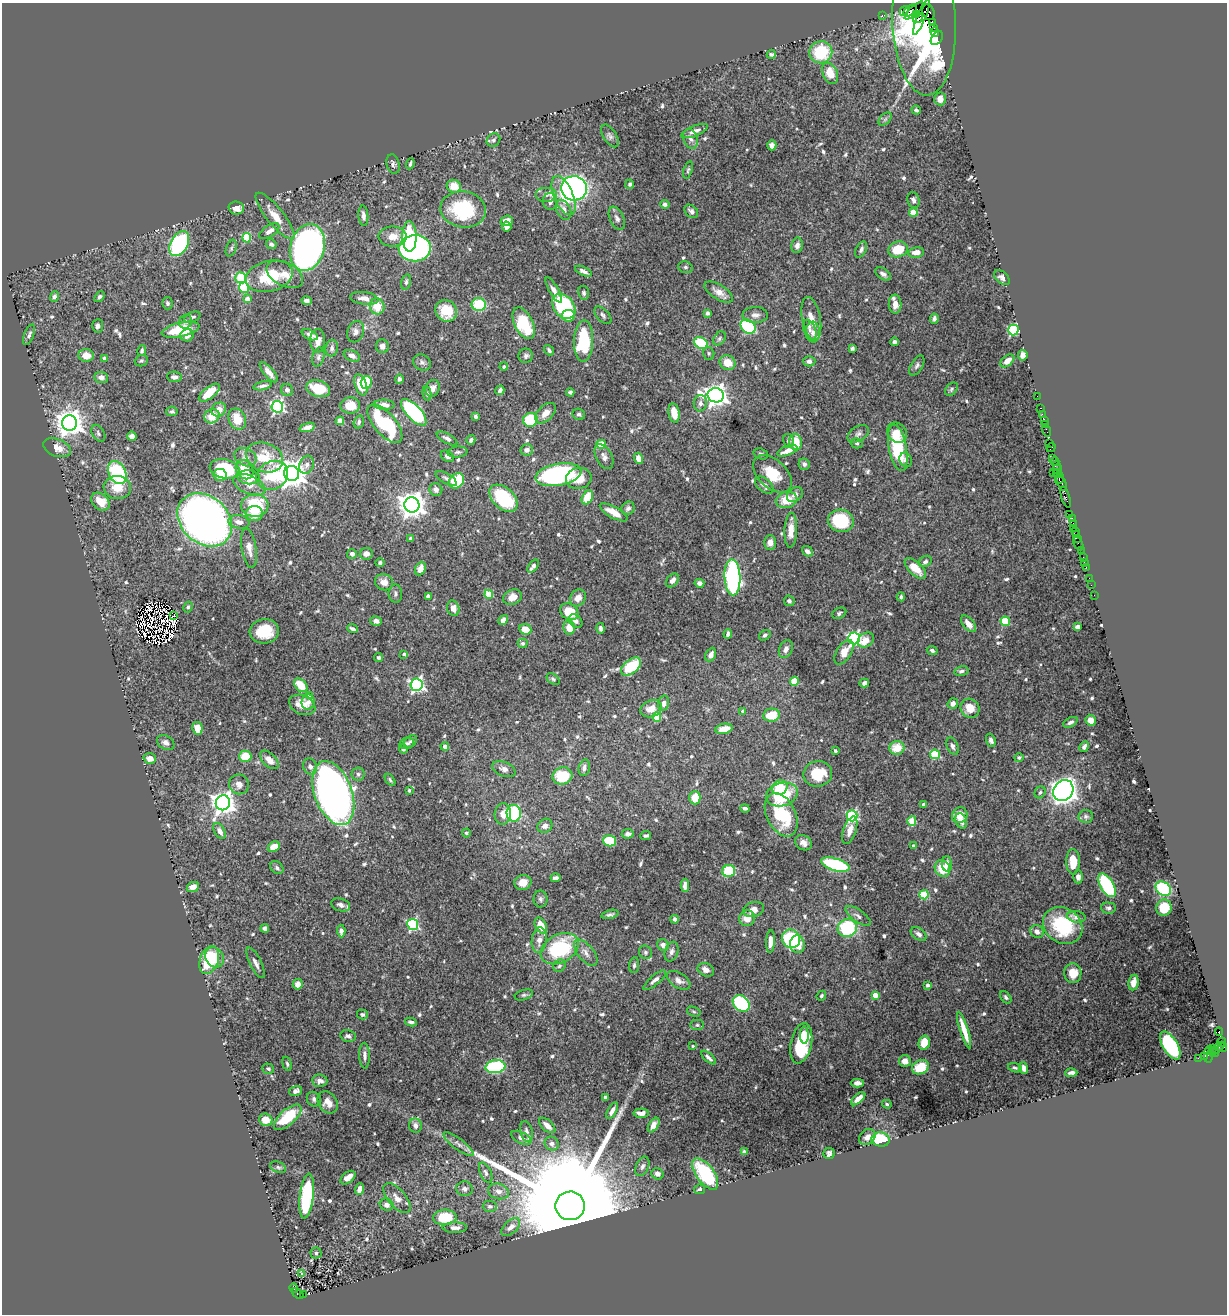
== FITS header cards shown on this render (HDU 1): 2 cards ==
NAXIS1  =                 1225
NAXIS2  =                 1312

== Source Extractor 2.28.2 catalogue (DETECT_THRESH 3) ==
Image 1225 x 1312 px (HDU 1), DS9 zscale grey, 1 PNG px = 1 image px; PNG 1229 x 1316 px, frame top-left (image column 1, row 1312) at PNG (2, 3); each listed source drawn as its Kron ellipse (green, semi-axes under 4 px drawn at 4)
Background 1.97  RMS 0.023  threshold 0.0691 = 3 sigma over >= 5 px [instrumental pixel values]
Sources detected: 732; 5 with non-positive FLUX_AUTO (blend fragments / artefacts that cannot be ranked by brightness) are neither listed nor drawn; of the other 727, the 500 brightest by FLUX_AUTO listed and drawn (227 fainter detections omitted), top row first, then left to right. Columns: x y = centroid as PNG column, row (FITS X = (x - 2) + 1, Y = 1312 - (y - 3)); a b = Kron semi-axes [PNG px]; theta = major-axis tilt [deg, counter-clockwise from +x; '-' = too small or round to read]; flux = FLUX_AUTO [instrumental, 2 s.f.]
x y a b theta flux
910 10 7 5 40 310
914 10 12 3 43 160
904 11 5 4 - 390
929 12 8 6 -74 260
916 15 4 3 - 150
882 16 3 2 - 92
921 17 19 2 68 78
918 18 5 3 - 290
924 22 73 32 -88 330
932 22 3 3 - 3.6
933 28 3 3 - 250
935 32 4 4 - 530
937 38 7 5 54 110
821 52 11 11 - 74
771 54 4 4 - 3
830 73 11 7 -66 31
940 99 6 5 - 9.4
916 110 4 3 - 3
885 119 8 5 45 3.8
694 131 14 5 21 9
610 136 13 6 -58 5
691 139 10 7 -70 7.9
493 140 7 6 - 4.8
772 145 5 4 - 9.1
393 164 10 6 -74 4.4
410 164 6 3 70 2.9
688 170 9 4 72 3
630 184 5 4 - 3.7
454 186 7 6 - 26
574 188 13 12 - 530
546 195 11 7 0 8.3
564 196 21 9 -67 39
914 200 8 6 -70 5.4
550 201 8 7 - 9.2
665 204 5 4 - 4.1
236 208 8 6 -4 13
463 209 23 18 -8 120
564 210 10 7 -64 13
691 211 8 5 -41 5.7
913 212 4 4 - 35
275 216 29 8 -51 26
363 216 10 5 -86 8.6
617 218 12 7 -65 6.7
507 221 6 5 - 18
507 227 5 4 - 6.9
269 231 11 5 34 9.9
393 237 14 10 -1 18
409 237 15 7 -89 100
247 238 5 4 - 76
179 244 13 8 60 220
271 244 5 5 - 5.5
797 245 7 5 78 6.8
307 247 24 17 75 940
231 248 9 5 70 3.6
415 248 16 13 3 570
898 249 10 8 19 44
861 250 8 5 65 4.9
916 252 8 5 11 15
685 267 7 5 -15 2.9
583 271 9 4 -25 5.9
285 274 20 11 -27 21
883 274 9 5 -33 6.1
269 276 24 15 14 65
241 278 5 5 - 67
1002 278 9 5 -43 5.8
406 282 7 5 73 3.6
244 288 5 5 - 97
554 290 14 4 -60 8.6
719 292 16 7 -32 14
584 293 7 5 -79 3.8
54 297 6 4 68 4.6
100 297 6 4 48 3.4
364 298 14 6 -7 11
247 299 4 4 - 14
307 301 5 4 - 3.9
167 303 6 5 - 3.3
895 304 9 6 -88 13
479 305 7 6 - 60
377 306 8 7 - 27
564 306 14 10 -52 150
446 311 11 10 - 33
707 313 4 3 - 5
603 315 11 6 -47 4.8
755 315 13 8 1 8.2
568 316 6 6 - 27
192 317 8 5 21 4.3
811 319 22 9 -79 23
934 319 5 3 - 3.7
185 322 7 6 - 4.6
524 323 17 9 -64 83
98 326 7 5 85 4.2
748 327 8 6 -39 140
180 330 19 7 13 63
810 330 10 6 -68 5.7
1013 330 5 5 - 160
356 332 11 8 71 7.6
813 332 10 7 -87 8.1
29 335 11 5 68 4.7
187 335 7 6 - 11
310 335 8 4 -25 6.7
719 338 8 5 52 3.3
318 341 12 7 88 13
584 341 20 9 88 120
894 342 4 4 - 4.3
701 343 7 5 -31 74
382 346 7 6 - 6.2
332 348 8 6 81 5.5
852 348 4 3 - 3
549 350 5 4 - 3.7
142 351 5 4 - 3.5
709 353 6 5 - 3.1
86 355 7 6 - 18
1023 355 5 4 - 11
352 356 8 5 -22 7.3
526 356 7 7 - 4.6
318 357 10 6 75 4.3
104 358 4 3 - 3.2
141 361 7 5 22 3
809 361 6 5 - 6.1
1007 361 8 5 39 11
422 362 9 7 -34 5.4
727 363 8 7 - 24
917 366 11 6 59 4.4
504 367 4 4 - 2.9
269 372 12 5 -51 9.4
101 377 7 5 -6 8.3
174 377 7 5 -6 5.8
399 379 5 4 - 3.8
366 382 6 5 - 86
361 385 11 5 -70 33
263 386 9 4 13 5
433 388 9 6 67 7.5
318 389 12 8 -16 44
951 389 7 5 45 3.2
287 390 6 6 - 5.4
500 390 5 3 - 4.8
570 392 4 3 - 2.9
209 393 12 5 37 38
427 393 7 4 -83 3
716 395 8 7 - 1200
1037 396 2 2 - 56
700 403 8 6 80 6.7
350 405 10 8 2 28
384 405 10 5 -2 11
277 407 6 5 - 310
1041 408 3 2 - 180
219 410 7 6 - 14
172 411 6 5 - 2.9
414 412 17 7 -47 280
545 413 12 7 45 14
674 413 10 5 -79 18
579 414 6 5 - 4
1042 414 2 2 - 68
212 416 8 7 - 26
475 416 4 3 - 4.1
237 419 11 8 -67 29
530 420 7 6 - 86
1044 420 2 2 - 130
340 421 4 4 - 30
359 422 7 5 73 3.3
70 423 7 7 - 2000
385 424 23 11 -49 140
1045 424 2 2 - 69
307 427 8 4 18 11
1046 430 6 2 -72 140
98 433 9 6 -60 4.3
897 433 11 9 -48 12
858 434 12 7 30 6.3
132 436 5 4 - 6.2
447 438 11 5 -29 5.2
471 440 5 3 - 4.5
788 441 7 5 -79 4.4
796 442 8 6 -79 30
857 443 6 5 - 3.2
1049 443 2 2 - 53
601 444 5 4 - 45
57 448 14 8 -21 15
898 448 23 9 -79 89
1051 448 5 3 - 190
527 450 6 5 - 7.1
787 451 10 4 22 15
457 452 10 5 5 4.1
761 454 7 5 -19 3.3
447 456 7 5 -31 5.1
245 457 11 8 -23 9.4
265 457 19 14 -21 46
604 457 13 8 -62 8.6
638 458 6 4 -72 11
1053 458 2 2 - 40
906 460 7 6 - 5.8
1055 461 4 3 - 180
804 464 6 5 - 4.2
307 465 9 7 69 6.1
1056 465 4 3 - 200
225 469 15 9 -12 110
1057 469 5 3 - 130
245 470 10 8 -55 29
117 472 12 8 -64 120
1053 473 3 2 - 63
1058 473 4 2 - 200
292 474 7 7 - 2400
772 474 23 14 -43 43
220 475 7 6 - 16
272 475 16 14 32 67
558 475 23 11 10 290
249 477 11 7 -6 35
579 478 13 10 11 26
446 479 12 5 -31 5.3
1059 479 6 2 72 510
456 481 8 7 - 54
1062 483 8 3 -68 880
249 485 17 9 -24 14
764 485 10 6 -41 7.5
117 487 14 11 -9 29
436 489 6 6 - 6.2
795 495 9 6 38 8
587 497 7 5 63 34
1066 497 11 3 -74 560
503 498 16 10 -44 100
787 500 11 8 11 30
100 502 10 7 -43 27
255 505 13 11 -2 75
412 505 7 7 - 1800
628 508 7 6 - 5.5
614 512 15 5 -29 20
254 514 8 7 - 22
1069 515 4 3 - 250
1072 518 3 2 - 170
205 520 30 23 -42 1100
841 521 13 11 -14 92
239 522 10 7 -10 10
1073 523 2 2 - 88
1073 528 2 2 - 190
791 530 17 6 87 18
1075 531 3 2 - 210
1076 534 3 3 - 140
1077 538 2 2 - 160
411 539 4 3 - 4.7
770 542 7 6 - 10
1078 543 7 3 -64 410
249 548 20 7 -80 12
1081 550 2 2 - 34
807 551 6 4 -40 6.3
352 554 5 5 - 6.3
366 554 6 5 - 8.9
1083 557 3 2 - 170
925 561 7 5 34 4
1084 562 2 2 - 33
380 563 4 4 - 4
533 566 7 4 51 8.2
1086 567 2 2 - 90
915 568 13 6 -43 24
420 569 7 5 65 13
732 577 18 8 -88 340
1089 578 2 2 - 36
672 580 8 5 50 8
384 582 9 8 - 13
699 583 5 4 - 7
1091 585 2 2 - 17
395 594 9 7 -82 4.5
489 594 4 4 - 48
1094 595 2 2 - 41
428 596 4 4 - 5.3
512 597 9 7 24 15
901 597 4 3 - 3.2
578 598 9 7 54 10
789 601 5 5 - 3.6
188 607 5 4 - 3.4
453 608 8 6 -72 9.9
569 612 10 7 -32 35
839 613 7 5 28 3.4
173 616 4 2 - 3
503 620 5 4 - 11
376 621 6 5 - 6.8
576 621 7 5 -44 6.4
1005 621 4 4 - 78
968 624 10 5 -50 13
1077 627 4 4 - 12
569 628 7 6 - 22
600 628 5 3 - 4.8
352 629 5 3 - 4.5
525 629 6 5 - 22
264 631 14 12 4 42
728 634 5 3 - 4.8
765 635 6 5 - 3.8
854 638 6 6 - 310
866 640 9 6 37 18
523 643 5 5 - 2.9
786 649 9 6 64 8.6
932 650 5 4 - 3.6
844 652 13 7 58 17
404 654 4 3 - 3
711 655 7 5 64 7.1
379 658 4 4 - 3.3
631 666 11 7 39 68
961 671 7 5 14 4.8
553 679 7 5 -38 2.9
794 681 4 4 - 50
864 683 5 4 - 6.3
301 685 8 5 -47 32
416 685 6 6 - 380
310 696 4 4 - 10
308 702 7 6 - 6.5
664 703 8 5 76 6
953 703 6 5 - 6.9
302 705 14 9 -25 23
970 708 10 9 - 25
651 709 11 8 22 16
743 711 4 4 - 7.6
771 715 8 6 8 44
657 717 4 4 - 56
1091 720 6 5 - 12
1070 722 7 4 27 4.5
197 728 6 5 - 25
724 729 9 5 11 19
991 740 7 4 -69 5.4
410 741 7 5 40 3.4
166 743 9 6 -33 7.1
407 743 7 5 11 3.7
445 746 4 4 - 9.3
952 746 9 5 -64 5.3
1084 747 6 4 62 5.1
897 748 7 7 - 28
403 749 4 4 - 3.8
835 751 3 3 - 3.8
935 754 5 5 - 82
245 756 6 5 - 43
1019 757 5 4 - 3.1
150 759 6 5 - 11
269 760 11 6 -45 13
310 767 8 6 -64 5.2
584 768 8 5 78 7.5
504 769 12 7 -22 8.2
358 774 6 6 - 4
818 774 14 12 9 59
562 776 10 8 15 48
390 780 7 4 -54 3
239 784 10 9 - 9.8
780 787 8 7 - 50
409 790 3 3 - 2.9
1063 791 11 9 51 1500
1040 792 6 5 - 3.2
333 793 33 19 -70 1400
782 794 16 11 16 94
695 798 6 5 - 31
223 803 7 7 - 1400
923 804 3 3 - 4
745 808 5 3 - 4
514 813 8 7 - 160
503 814 10 8 85 14
781 815 23 14 -63 110
960 815 8 7 - 25
852 816 5 5 - 180
1086 816 7 6 - 4.1
912 821 5 4 - 51
961 821 8 5 -67 7.5
545 826 8 6 37 6.5
850 830 14 6 71 14
220 831 9 5 -61 9.2
466 833 4 4 - 3.1
628 834 6 5 - 7.1
646 835 5 3 - 3.2
610 841 6 5 - 59
803 843 9 7 -34 8.8
913 846 4 3 - 3.9
274 847 6 5 - 19
1073 862 13 7 -89 30
947 864 8 5 -89 7.7
835 865 15 6 -17 160
277 868 7 5 -40 3.6
942 869 8 7 - 33
729 871 6 6 - 70
1078 877 6 5 - 7.4
555 878 5 3 - 5.3
523 882 8 7 - 15
685 885 6 4 88 12
1107 885 13 6 -60 180
193 887 6 4 24 11
1163 889 8 6 -38 130
924 895 4 4 - 69
540 899 8 7 - 4.4
341 905 10 6 -17 6.9
1108 908 7 5 -5 4.3
1164 908 8 7 - 32
754 909 10 7 17 12
610 914 8 3 15 3.8
858 916 14 6 -35 6.6
1076 917 9 5 -8 11
747 918 8 7 - 18
675 919 4 4 - 5.1
413 924 5 5 - 190
541 926 8 5 -62 23
1063 926 21 17 -34 110
265 928 4 4 - 5.1
847 928 9 9 - 130
341 931 6 4 -85 6.9
1037 932 7 6 - 7.7
919 934 9 5 -34 6.4
791 939 9 8 - 140
539 940 13 7 83 11
771 941 11 4 87 13
797 944 9 7 -80 21
663 945 6 5 - 8
560 949 20 14 29 130
645 952 7 6 - 3.9
672 952 10 6 71 6.1
586 953 15 8 -50 11
214 957 10 9 - 63
209 960 14 9 69 68
255 963 17 6 -63 8.9
634 965 8 5 83 3.6
559 966 6 5 - 3.4
706 970 9 6 -25 11
1073 973 10 8 88 19
655 980 14 4 40 6.6
679 980 13 7 -33 9.5
1133 983 8 5 81 12
298 984 5 5 - 12
927 985 4 3 - 3.4
524 995 9 5 17 3.3
875 995 4 4 - 18
821 996 5 4 - 2.9
1006 997 7 4 -50 3.5
741 1003 9 7 -42 160
694 1012 7 4 -18 2.9
362 1014 5 5 - 3
411 1022 6 3 -8 3.9
697 1025 7 5 0 3.3
964 1030 19 4 -72 22
1219 1032 4 3 - 1300
804 1035 8 4 -88 13
348 1036 8 6 -12 4.7
1221 1042 5 2 - 73
801 1043 20 10 78 86
924 1043 7 5 75 28
1170 1045 16 7 -59 190
693 1046 3 3 - 3.1
1218 1048 8 2 43 180
1222 1048 5 3 - 280
1212 1049 4 2 - 120
1213 1052 6 3 -13 330
1208 1055 8 4 89 320
364 1056 13 5 -88 7.6
1204 1056 3 2 - 100
709 1058 9 4 -42 4.8
1198 1058 2 2 - 35
905 1061 6 6 - 12
287 1064 7 4 -75 3
495 1067 10 6 8 180
920 1067 9 6 25 47
1015 1068 7 3 -18 3
1024 1068 6 4 -71 6.1
268 1069 6 5 - 3.7
1071 1073 6 3 3 4.6
320 1081 7 6 - 7.1
857 1083 6 4 0 8
296 1091 7 5 18 6.6
605 1097 3 3 - 3.6
314 1099 8 6 -50 4.9
858 1099 8 4 42 15
328 1102 12 9 -54 14
887 1104 5 4 - 2.9
612 1111 9 4 61 7.8
641 1113 7 4 -1 10
288 1117 17 7 41 57
266 1120 7 6 - 23
547 1125 10 5 -42 12
654 1125 8 4 56 11
415 1126 7 6 - 8.3
526 1131 10 6 -77 6.5
867 1137 9 7 44 8.5
521 1138 11 5 -27 8.7
881 1139 9 7 -9 72
458 1144 18 5 -37 8.2
552 1144 7 6 - 6.1
744 1152 4 4 - 4.8
829 1154 5 5 - 4.5
642 1166 10 6 67 5.6
278 1167 8 5 -23 3.6
486 1173 11 5 -67 5.5
657 1174 6 5 - 8.7
705 1174 18 8 -53 120
348 1178 8 5 39 11
359 1189 6 4 69 7.8
464 1189 8 7 - 5.4
700 1189 5 5 - 4
498 1191 11 7 -15 9.1
307 1196 22 7 83 190
397 1198 18 8 -49 13
387 1205 7 6 - 8.8
490 1206 7 5 -2 3.8
570 1206 15 14 - 98000
445 1217 11 7 3 63
511 1227 11 6 43 9.8
455 1228 12 5 0 7.6
316 1253 5 5 - 2.9
301 1274 3 3 - 8.2
294 1288 5 3 - 230
298 1293 6 4 -39 730
303 1294 2 2 - 150
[227 fainter detections neither listed nor drawn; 5 non-positive-flux detections neither listed nor drawn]